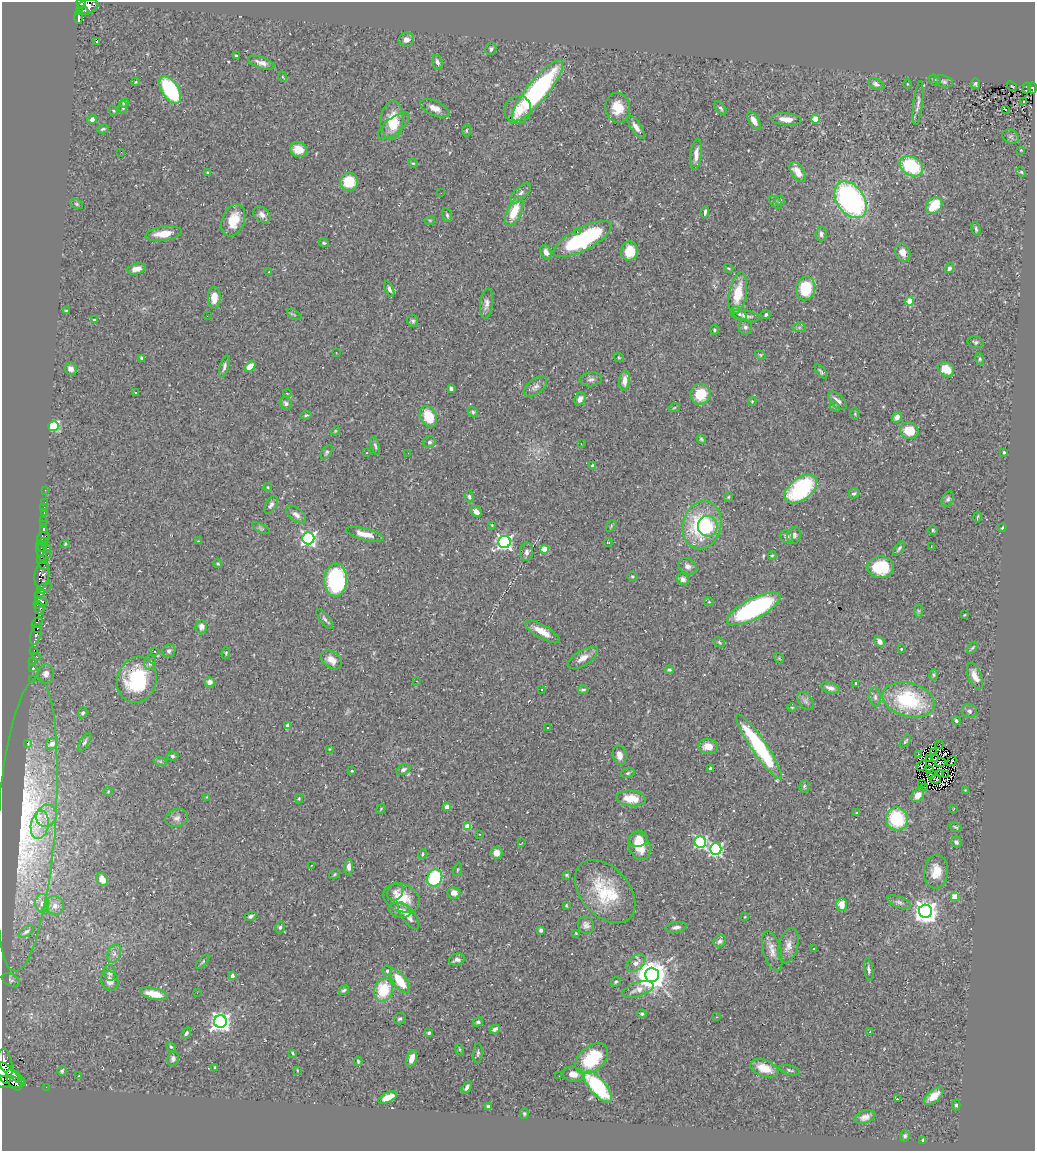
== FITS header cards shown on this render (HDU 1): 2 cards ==
NAXIS1  =                 1033
NAXIS2  =                 1149

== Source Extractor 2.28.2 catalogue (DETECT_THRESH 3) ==
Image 1033 x 1149 px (HDU 1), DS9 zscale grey, 1 PNG px = 1 image px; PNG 1037 x 1153 px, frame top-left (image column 1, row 1149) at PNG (2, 2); each listed source drawn as its Kron ellipse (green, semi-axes under 4 px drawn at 4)
Background 0.239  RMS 0.021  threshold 0.0627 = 3 sigma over >= 5 px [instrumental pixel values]
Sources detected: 392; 4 with non-positive FLUX_AUTO (blend fragments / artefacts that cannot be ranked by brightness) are neither listed nor drawn; the other 388 listed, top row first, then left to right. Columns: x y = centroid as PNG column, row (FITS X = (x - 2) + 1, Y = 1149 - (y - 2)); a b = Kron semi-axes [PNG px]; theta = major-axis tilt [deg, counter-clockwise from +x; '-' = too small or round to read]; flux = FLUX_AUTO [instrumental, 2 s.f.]
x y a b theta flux
81 3 5 4 - 370
88 7 11 7 19 470
84 10 4 3 - 55
80 12 3 3 - 100
79 17 7 4 -87 120
406 40 8 7 - 7.6
96 41 4 3 - 73
491 49 6 5 - 3.2
236 56 3 3 - 2
437 62 7 5 -74 5.2
261 63 14 5 -19 7.6
283 77 5 3 - 1.2
935 80 6 4 -40 2.9
944 81 10 5 -19 3.4
136 82 4 3 - 1.6
876 84 8 5 -30 4.9
907 84 4 3 - 1.1
975 84 5 4 - 2.5
1012 86 5 2 - 1.2
1027 88 5 3 - 3.4
1032 88 5 4 - 32
170 90 15 8 -57 140
537 91 38 10 51 240
1023 101 2 2 - 1.7
124 103 5 4 - 2
918 103 22 4 83 7.3
123 108 6 4 86 2.1
435 108 15 7 -24 11
618 108 15 12 -79 27
721 108 8 4 -52 3.1
1005 109 3 3 - 13
518 110 14 13 - 20
113 111 5 3 - 1.8
92 119 5 4 - 5.4
786 119 15 6 -5 16
816 119 4 4 - 42
392 120 19 11 86 35
754 121 10 5 -58 11
393 126 19 8 39 18
636 127 13 5 -55 7.9
103 129 6 3 15 2.4
467 130 6 3 89 1.8
1010 136 8 6 -27 3.8
299 150 8 7 - 22
1021 150 2 2 - 0.92
121 152 2 2 - 11
696 154 15 5 84 11
413 163 4 4 - 1.6
911 166 12 9 -31 83
207 172 3 3 - 1.1
798 172 11 6 -55 20
1021 172 5 4 - 1.9
349 182 9 9 - 37
441 193 2 2 - 1.5
520 193 13 6 44 6.1
851 200 20 13 -55 320
780 201 5 4 - 3.2
775 202 8 5 -43 2.6
77 204 7 4 -28 2.1
934 205 9 7 45 41
514 211 16 7 67 34
705 212 6 3 84 2.9
262 215 9 7 -39 8.4
447 215 7 4 -75 2.8
233 220 17 11 69 29
430 220 5 3 - 1.3
976 229 7 4 -75 2.5
577 231 3 2 - 2.5
164 234 18 7 8 22
821 234 7 5 88 4
582 239 32 11 28 160
324 243 5 3 - 2
629 251 9 8 - 31
546 252 7 5 -60 7.3
903 252 9 7 -67 12
729 268 5 3 - 1.5
949 268 5 4 - 4.9
136 269 9 5 14 11
269 272 4 4 - 1.4
805 288 12 9 82 60
389 289 8 4 -69 3.6
738 293 21 8 79 40
214 298 11 6 89 16
910 301 4 4 - 39
487 304 15 6 83 7
67 311 4 3 - 2.3
739 314 8 5 -37 4.7
766 314 4 4 - 2.8
294 315 8 3 -31 1.7
207 316 2 2 - 0.84
745 316 15 5 -10 7.3
94 320 4 3 - 9.9
413 321 6 5 - 2.7
745 327 7 7 - 3.8
799 327 7 4 1 2.7
714 330 5 4 - 2
976 342 8 5 -14 3.1
336 352 2 2 - 1.1
760 355 6 4 -22 1.7
619 357 5 3 - 1.3
142 358 4 3 - 5.7
980 359 6 4 -72 2.1
250 366 6 4 38 18
224 367 11 4 75 4.2
71 369 6 6 - 6.8
946 369 9 6 -33 25
821 371 8 3 -52 2.7
591 379 11 7 7 4.8
624 381 10 5 85 13
535 387 13 7 37 7.5
451 389 4 3 - 3.6
136 393 3 3 - 6.2
287 393 4 2 - 0.97
701 394 10 10 - 40
580 399 7 5 57 9
752 401 4 4 - 1.7
837 401 11 6 -46 7.2
286 404 6 5 - 4.3
835 407 5 4 - 2.2
674 408 6 3 19 1.5
473 412 5 4 - 2.2
855 414 6 3 -89 1.5
306 415 5 3 - 1.9
428 416 11 8 -64 42
897 417 6 4 48 6.4
53 426 5 5 - 110
335 431 5 3 - 1.3
909 431 9 8 - 35
701 439 5 4 - 2.1
429 442 6 6 - 3.3
581 443 2 2 - 0.74
375 446 9 4 -72 2.9
326 452 8 4 56 2.6
1004 452 3 3 - 2.4
366 453 3 2 - 1
408 453 2 2 - 1.2
593 466 4 3 - 5.6
268 487 4 3 - 1.2
801 489 18 11 37 130
45 490 2 2 - 4
854 493 5 4 - 2.8
469 497 5 4 - 4.1
728 497 5 4 - 1.5
948 499 8 5 62 3.5
45 502 2 2 - 5.5
271 505 10 5 58 4.2
44 507 2 2 - 3.8
476 512 6 5 - 7.7
44 513 3 2 - 20
296 514 12 6 -39 7
977 517 5 2 - 1.3
44 521 3 3 - 66
43 524 3 3 - 18
492 525 3 2 - 1.2
702 525 24 19 76 120
611 526 7 3 55 2
708 526 10 10 - 48
261 528 9 4 -28 2.5
1002 528 4 2 - 1.5
43 530 3 3 - 360
933 530 5 4 - 2.1
365 534 19 6 -14 16
794 535 8 7 - 5.8
786 536 7 6 - 6.8
43 537 6 5 - 46
308 538 6 6 - 450
198 541 4 3 - 1.1
44 542 4 3 - 20
505 542 6 6 - 430
608 542 4 3 - 1.1
65 544 5 4 - 1.8
42 547 5 4 - 41
931 547 3 2 - 0.94
47 548 3 2 - 8.5
899 549 8 3 55 2.8
544 550 4 4 - 40
527 552 9 6 83 5.4
41 553 11 3 -70 140
46 555 4 3 - 120
772 555 4 4 - 1.5
40 560 4 3 - 360
218 564 4 3 - 1.5
44 565 5 3 - 250
688 566 9 7 -34 6.7
881 567 13 11 -2 65
42 575 14 7 82 560
632 576 5 5 - 2.4
683 579 6 5 - 6
336 580 16 11 88 170
44 588 8 4 27 390
40 594 5 3 - 280
41 601 6 5 - 350
709 602 5 3 - 1.3
37 605 3 3 - 72
39 608 6 4 -77 270
754 609 29 10 27 230
918 611 7 4 -89 2.1
964 615 4 3 - 1.1
325 619 12 4 -52 3.9
37 623 6 4 43 340
201 627 7 6 - 8.4
37 628 3 2 - 250
542 632 20 6 -30 19
36 634 10 5 74 540
879 641 6 5 - 6
719 642 6 3 -36 1.8
972 648 7 3 54 1.8
901 649 3 3 - 1.1
34 650 2 2 - 9.2
155 651 3 2 - 2.3
169 651 7 6 - 4.5
226 653 6 4 82 1.9
37 657 4 3 - 74
583 658 17 7 32 12
779 658 5 3 - 1.6
332 660 12 8 -37 14
33 661 2 2 - 5.4
150 662 8 5 85 5.5
33 667 3 3 - 12
669 670 4 3 - 2.2
46 674 9 8 - 7.9
934 675 6 4 -89 2.1
975 676 14 6 -68 14
32 679 2 2 - 8.3
137 680 23 19 72 110
417 681 3 2 - 0.98
210 682 5 5 - 9.2
855 684 4 2 - 1.8
830 688 9 5 -16 7.5
541 689 3 2 - 4
583 690 5 4 - 2.7
875 697 9 5 -83 4.4
908 700 26 17 -15 120
806 701 10 6 -54 4.7
792 707 5 3 - 1.3
969 711 8 7 - 3.7
83 713 5 4 - 3
956 721 4 3 - 2.5
288 725 4 3 - 5.9
547 728 3 2 - 2.4
905 741 7 3 51 2.1
84 742 11 4 58 3.6
27 743 3 3 - 3.9
52 744 6 5 - 13
939 744 4 2 - 2.9
708 746 10 7 -6 16
759 747 38 7 -56 160
329 749 3 2 - 0.89
933 753 3 2 - 1
918 754 3 2 - 1.3
620 755 10 7 -78 8.2
172 756 6 4 -4 2.4
929 758 3 2 - 1.2
935 758 4 2 - 1.3
160 761 7 4 -18 2.2
952 761 5 2 - 1.1
940 762 5 3 - 0.96
922 765 6 2 46 0.25
710 768 3 3 - 2.5
403 769 8 5 27 3.6
930 769 3 2 - 0.87
352 771 3 3 - 1.2
628 773 7 5 16 2.5
940 773 3 2 - 0.35
945 774 4 2 - 2.5
931 775 4 3 - 2
936 779 5 2 - 0.56
922 784 2 2 - 1
804 786 6 5 - 2.4
925 787 2 2 - 1.2
965 790 3 3 - 1.1
108 792 5 3 - 1.1
918 795 7 5 50 15
207 797 4 3 - 1.1
299 798 5 4 - 1.6
631 798 14 8 -6 28
447 807 4 4 - 9.6
381 809 6 3 54 1.3
953 809 4 2 - 0.95
857 813 3 2 - 1.5
46 816 11 10 - 14
177 818 11 9 17 6.9
897 819 11 11 - 75
26 825 147 29 86 220
40 825 14 9 81 16
468 826 4 4 - 32
956 827 7 4 -26 2.1
479 834 3 2 - 1.6
638 839 9 8 - 9.9
522 842 4 2 - 2.3
700 842 6 5 - 210
956 842 6 5 - 3.5
639 846 14 10 -68 26
716 849 6 5 - 290
497 853 6 6 - 13
422 854 5 3 - 2.1
311 865 3 2 - 1.3
349 867 8 4 87 6.1
457 870 7 3 71 1.7
936 871 17 12 84 22
335 874 6 3 33 1.7
567 875 3 2 - 1.5
435 878 9 7 67 80
102 879 7 5 -57 8.6
395 892 9 7 52 5.5
605 892 36 24 -48 75
454 893 6 5 - 9.8
954 896 4 4 - 31
402 898 19 13 -22 34
899 902 12 5 -20 4.9
42 903 9 7 -86 6.2
842 904 6 5 - 15
566 905 3 2 - 1.4
55 906 10 8 -58 8.1
399 910 11 7 -17 9.3
925 911 6 6 - 1200
250 916 6 4 19 3.2
408 916 16 6 -55 12
745 917 4 2 - 0.96
586 925 9 7 -55 5.9
280 927 6 4 74 2.5
676 927 11 5 8 5.7
541 930 4 3 - 3.6
26 931 8 5 32 3.4
576 933 3 2 - 1
720 941 7 5 41 4.8
788 945 18 9 75 12
813 949 2 2 - 1.4
772 951 21 9 -74 13
114 954 10 6 71 6.4
457 959 8 5 18 6
203 962 9 3 50 1.9
636 963 11 7 41 8.8
387 970 5 5 - 3.2
869 970 11 4 -82 3.9
110 973 8 6 -83 4.3
652 975 7 7 - 2800
232 976 4 3 - 6.8
11 980 9 6 -26 3.2
110 981 10 8 -66 11
400 981 14 6 -53 38
616 982 5 4 - 2
638 989 16 7 18 11
344 990 5 4 - 3.1
383 990 12 9 73 55
197 993 2 2 - 8.2
154 994 14 5 -14 25
642 1014 5 4 - 2
716 1017 4 3 - 1.1
400 1019 6 5 - 2.9
220 1021 6 6 - 790
478 1022 5 4 - 2.9
495 1029 5 4 - 4.6
870 1032 2 2 - 1.3
186 1033 6 4 57 2.7
429 1033 3 3 - 2.8
171 1047 5 3 - 1.7
459 1049 5 3 - 1.5
293 1053 3 3 - 1.4
478 1053 10 4 86 3.1
412 1058 9 5 71 11
173 1059 7 6 - 4
592 1059 19 12 40 65
358 1061 5 2 - 2.1
4 1066 17 8 -85 5400
215 1068 3 3 - 2.2
764 1068 15 8 -20 26
297 1070 4 2 - 0.94
789 1070 10 4 -16 2.8
62 1071 5 4 - 2.6
12 1073 16 4 -38 1600
573 1074 10 7 -10 11
78 1076 3 2 - 0.85
559 1076 2 2 - 1.6
14 1080 11 6 -59 2000
6 1082 19 6 -5 1700
46 1087 2 2 - 5.4
467 1087 7 4 59 3.8
598 1087 19 8 -50 130
934 1096 12 6 38 16
388 1097 10 4 25 18
898 1099 3 2 - 19
956 1105 5 4 - 2.5
488 1107 4 3 - 3.4
524 1114 5 4 - 1.9
865 1117 11 6 16 7.5
905 1136 6 5 - 2.9
923 1140 4 3 - 2.5
At the frame edge (FLAGS 8, measured only in part): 4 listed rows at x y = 81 3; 1032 88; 4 1066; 6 1082
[4 non-positive-flux detections neither listed nor drawn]